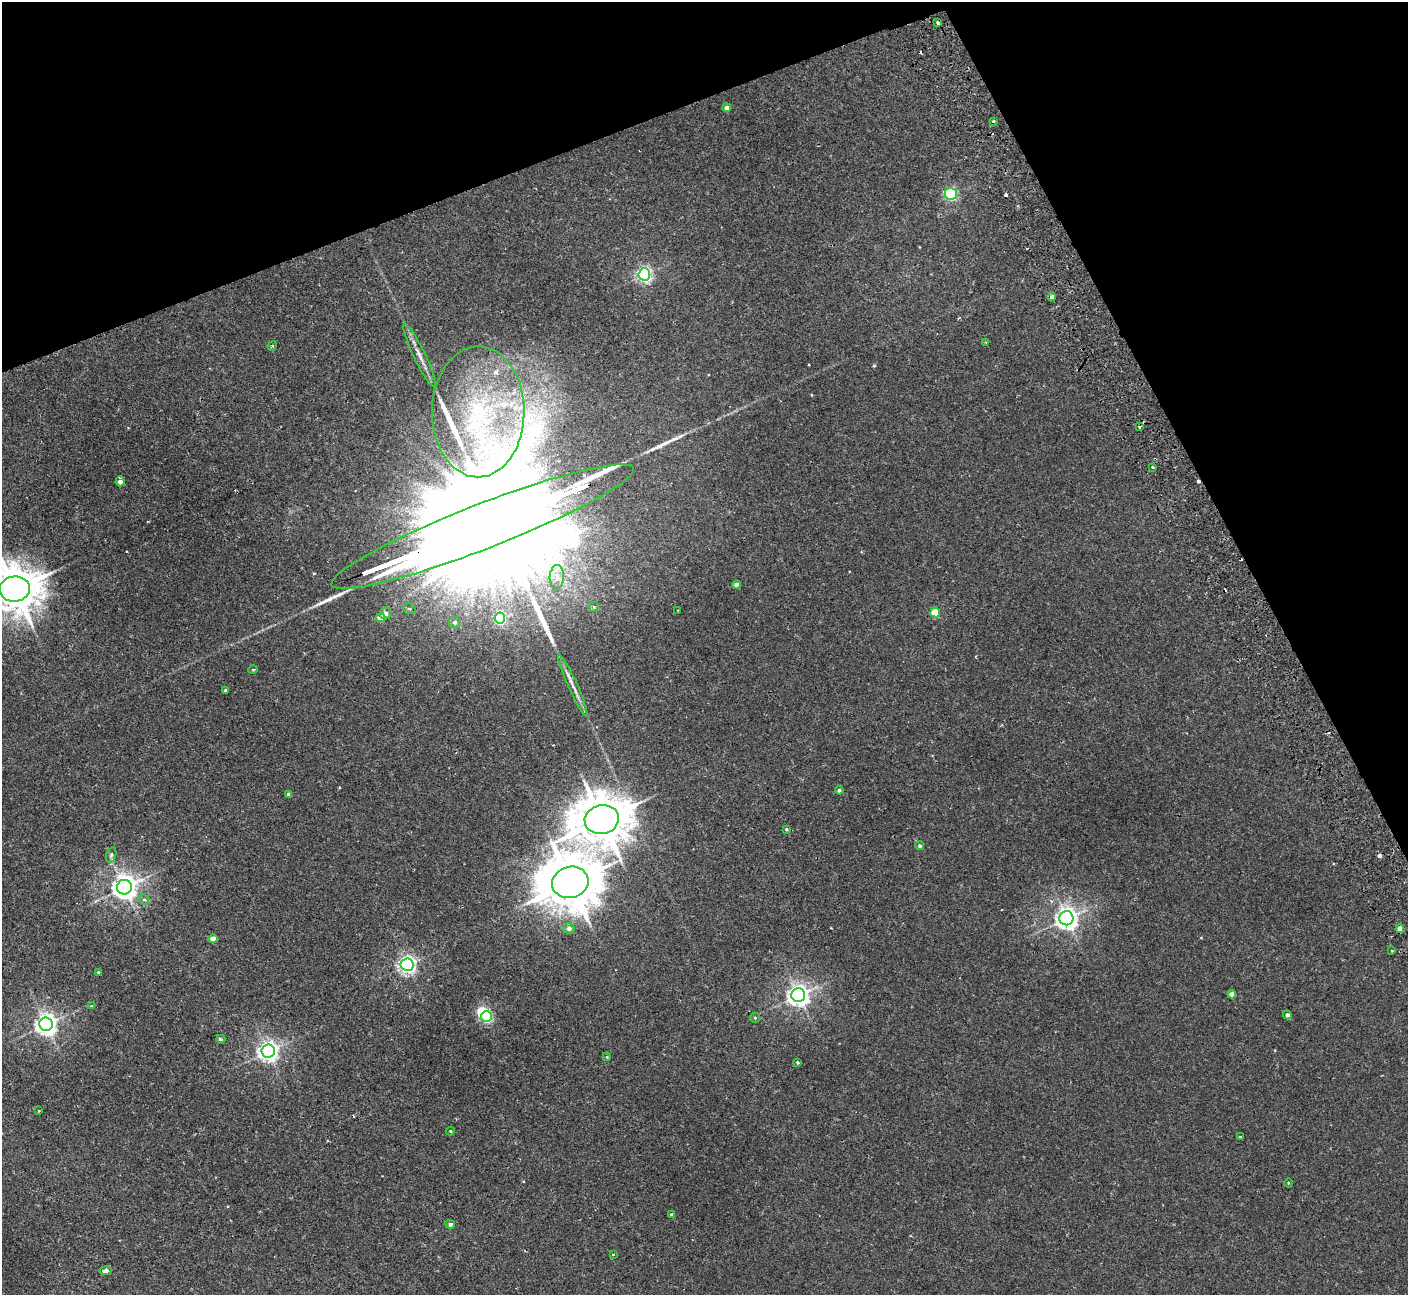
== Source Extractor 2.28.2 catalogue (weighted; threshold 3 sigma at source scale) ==
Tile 3 of 4 x 4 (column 3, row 1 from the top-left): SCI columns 2868-4273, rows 4066-5358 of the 5737 x 5674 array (HDU 1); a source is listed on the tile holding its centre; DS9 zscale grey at full resolution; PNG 1410 x 1297 px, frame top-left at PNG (2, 2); each listed source drawn as its Kron ellipse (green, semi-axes under 4 px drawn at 4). Shown black and unused: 21% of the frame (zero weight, under 2 of 3 exposures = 3% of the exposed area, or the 3 px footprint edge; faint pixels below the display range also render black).
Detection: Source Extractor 2.28.2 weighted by HDU 2 'WHT'; one run over the whole footprint, this tile lists its part. Background 0.0296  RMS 0.0027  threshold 0.012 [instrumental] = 3 sigma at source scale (4.5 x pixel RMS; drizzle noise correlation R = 1.50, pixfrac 1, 0.05/0.05 arcsec/px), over >= 5 px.
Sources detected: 78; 1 inside a brighter object's white glare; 8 cosmic-ray / hot-pixel residue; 3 long thin detections or spike segments (spike, bleed or trail) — neither listed nor drawn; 3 inside a brighter listed object's ellipse — not listed separately; the other 63 listed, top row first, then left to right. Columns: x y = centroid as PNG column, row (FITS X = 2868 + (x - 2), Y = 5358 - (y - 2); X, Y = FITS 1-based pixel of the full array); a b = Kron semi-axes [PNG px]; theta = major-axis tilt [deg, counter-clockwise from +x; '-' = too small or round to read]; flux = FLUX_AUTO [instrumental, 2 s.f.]
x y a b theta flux
938 23 4 3 - 1.2
727 108 4 4 - 1.4
993 121 4 3 - 0.37
951 194 6 5 - 37
644 274 6 6 - 66
1052 297 4 3 - 1.1
985 342 3 2 - 0.19
272 346 5 4 - 0.3
419 355 35 6 -64 2.6
478 412 65 46 90 43
1139 427 3 3 - 0.6
1153 467 3 3 - 0.51
120 481 5 4 - 1.1
482 527 162 22 21 38000
557 577 12 7 89 1.9
737 585 4 4 - 1.6
15 589 15 12 7 990
594 607 5 4 - 0.41
409 609 7 5 -19 0.57
678 610 3 2 - 0.17
935 612 5 4 - 8.4
385 613 6 5 - 1.2
381 618 4 4 - 3.3
500 618 5 5 - 32
454 622 6 5 - 0.71
253 670 4 4 - 0.29
573 685 34 4 -66 2.2
226 690 4 3 - 0.66
839 790 4 3 - 0.52
289 794 4 4 - 0.89
602 820 17 14 13 1100
786 829 4 3 - 0.37
920 846 4 4 - 0.51
111 855 8 5 74 0.58
570 882 18 15 15 1400
124 887 7 7 - 230
144 900 6 5 - 0.48
1066 918 7 7 - 180
569 929 5 5 - 1.2
1400 929 4 4 - 2.3
213 939 4 4 - 3.1
1392 951 3 2 - 0.22
407 965 6 6 - 93
98 972 4 3 - 0.31
1232 994 4 4 - 2.4
798 995 7 7 - 170
92 1006 3 3 - 0.77
1287 1015 4 4 - 0.86
487 1016 5 5 - 27
755 1018 5 4 - 0.29
46 1024 7 7 - 170
221 1039 4 3 - 0.58
268 1051 7 6 - 140
607 1057 4 3 - 0.26
797 1062 3 3 - 0.33
39 1110 3 2 - 0.29
450 1131 4 4 - 0.27
1240 1137 3 2 - 0.26
1288 1183 5 3 - 0.24
672 1215 4 4 - 0.96
450 1224 5 4 - 0.69
613 1254 3 3 - 0.29
105 1271 6 4 8 0.92
Overlapping masked pixels (flux is a lower limit): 1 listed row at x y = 482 527
Isophote crosses this tile's border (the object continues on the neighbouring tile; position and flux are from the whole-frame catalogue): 1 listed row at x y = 15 589